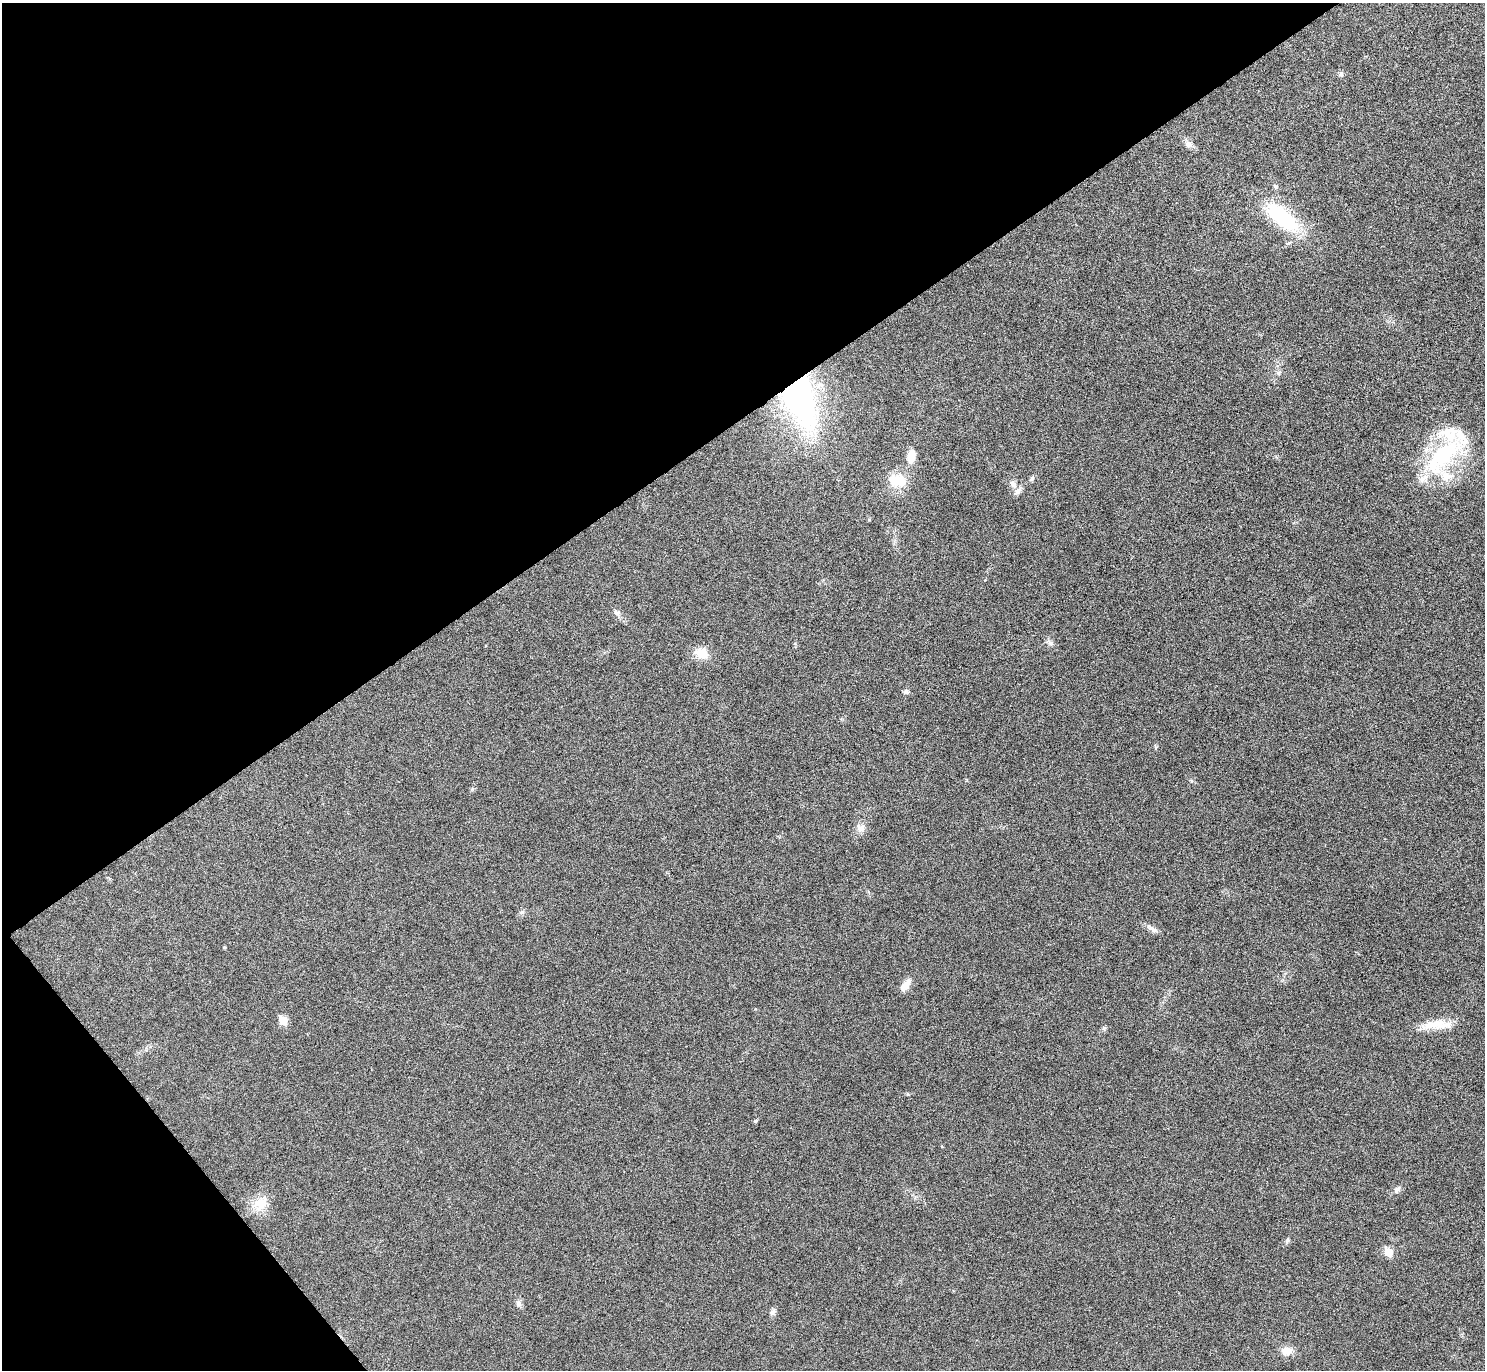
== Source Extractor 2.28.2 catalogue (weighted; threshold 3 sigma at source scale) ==
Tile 5 of 4 x 4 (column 1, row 2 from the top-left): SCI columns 23-1505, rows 2914-4281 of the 5961 x 5953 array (HDU 1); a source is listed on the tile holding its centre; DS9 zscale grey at full resolution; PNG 1487 x 1372 px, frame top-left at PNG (2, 3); no overlay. Shown black and unused: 35% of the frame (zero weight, under 5 of 9 exposures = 2% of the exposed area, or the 3 px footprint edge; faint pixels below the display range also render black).
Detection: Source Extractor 2.28.2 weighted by HDU 2 'WHT'; one run over the whole footprint, this tile lists its part. Background 0.0516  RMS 0.0041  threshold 0.0167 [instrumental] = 3 sigma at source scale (4.09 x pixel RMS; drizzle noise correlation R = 1.36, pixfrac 0.8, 0.05/0.05 arcsec/px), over >= 5 px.
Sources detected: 34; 4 inside a brighter listed object's ellipse — not listed separately; the other 30 listed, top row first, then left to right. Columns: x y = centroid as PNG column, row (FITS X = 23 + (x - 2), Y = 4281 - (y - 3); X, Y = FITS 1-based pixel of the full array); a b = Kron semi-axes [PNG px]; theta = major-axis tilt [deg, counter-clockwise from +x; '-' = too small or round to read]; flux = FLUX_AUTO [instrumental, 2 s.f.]
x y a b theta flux
1341 74 8 6 42 0.81
1188 144 10 9 - 1.8
1282 217 42 16 -40 31
1278 373 7 6 - 0.91
799 396 55 28 -73 110
911 456 15 9 83 4.4
1442 456 65 24 45 37
1032 479 9 5 45 0.82
897 481 22 14 -11 9.1
1013 484 11 7 -51 1.9
617 613 9 6 -23 1.3
1050 643 10 5 -42 1.2
702 653 17 13 -8 5.6
906 692 7 6 - 0.88
861 828 11 8 44 2.4
522 912 7 6 - 0.96
1153 929 15 6 -32 1.7
224 947 4 3 - 0.36
905 985 17 8 53 3.3
283 1020 6 5 - 9.2
1437 1025 41 10 4 7.7
1104 1028 6 4 -46 0.58
755 1121 5 4 - 0.45
1397 1190 10 6 50 1.4
260 1204 26 16 46 6.5
1287 1240 11 4 66 0.71
1388 1252 6 5 - 10
519 1303 9 7 -78 1.3
773 1312 9 6 42 1.1
1287 1351 13 10 -1 3.4
Overlapping masked pixels (flux is a lower limit): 1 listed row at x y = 799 396
Unlisted compact peaks at least as high as the median listed source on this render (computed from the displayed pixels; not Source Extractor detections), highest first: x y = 472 789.